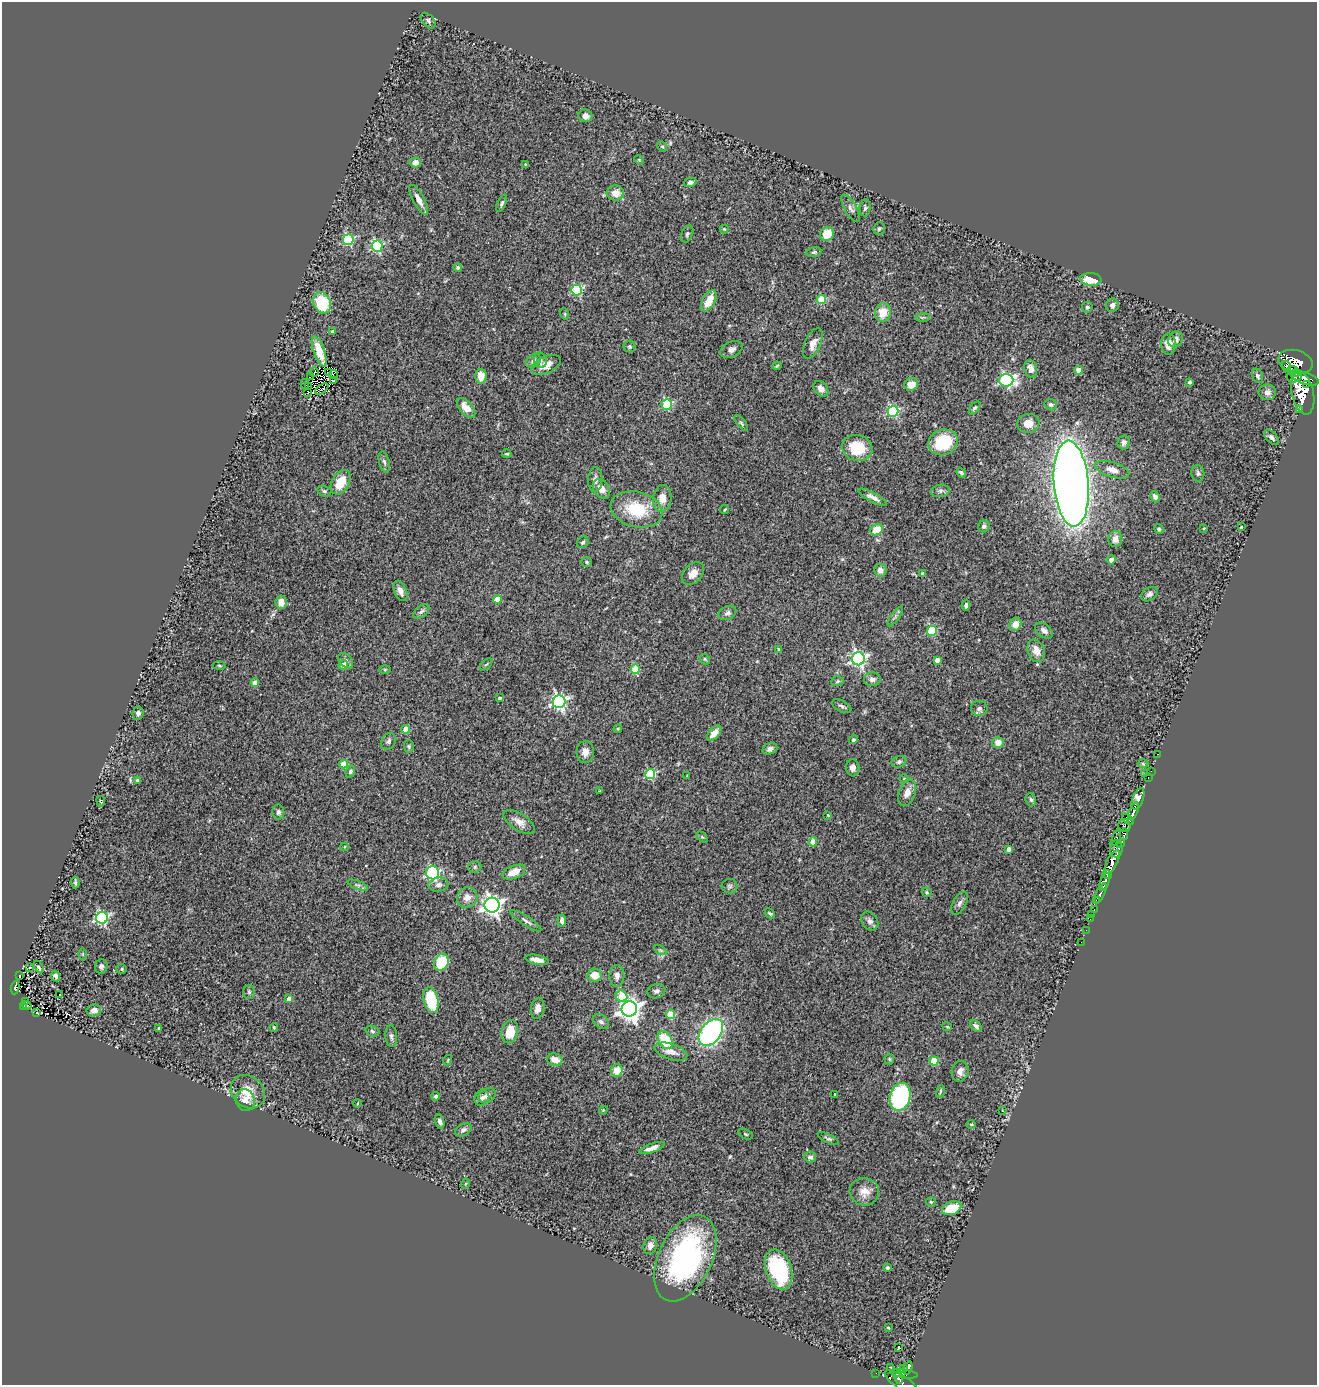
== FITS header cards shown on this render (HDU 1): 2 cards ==
NAXIS1  =                 1315
NAXIS2  =                 1383

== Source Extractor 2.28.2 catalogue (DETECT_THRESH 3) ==
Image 1315 x 1383 px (HDU 1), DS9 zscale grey, 1 PNG px = 1 image px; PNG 1319 x 1387 px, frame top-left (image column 1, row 1383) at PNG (2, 2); each listed source drawn as its Kron ellipse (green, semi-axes under 4 px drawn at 4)
Background 0.777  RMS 0.093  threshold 0.279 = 3 sigma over >= 5 px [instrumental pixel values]
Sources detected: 288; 6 with non-positive FLUX_AUTO (blend fragments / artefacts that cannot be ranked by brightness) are neither listed nor drawn; the other 282 listed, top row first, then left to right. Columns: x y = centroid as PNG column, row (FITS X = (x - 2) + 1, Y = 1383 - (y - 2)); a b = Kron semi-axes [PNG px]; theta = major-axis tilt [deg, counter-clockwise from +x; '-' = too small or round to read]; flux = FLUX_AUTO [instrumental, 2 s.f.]
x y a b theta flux
428 21 9 5 -48 16
585 116 7 6 - 28
662 147 6 4 -65 9.1
639 160 5 4 - 6.3
415 162 6 5 - 39
525 165 4 3 - 5.3
690 182 6 4 12 18
615 193 9 7 -4 62
419 200 16 5 -62 47
502 203 9 4 65 13
850 208 15 6 -60 26
865 208 8 5 83 13
724 229 4 4 - 5.6
879 229 6 5 - 11
687 234 9 5 67 13
827 234 7 6 - 120
348 240 5 5 - 520
377 246 5 5 - 650
814 252 7 5 10 13
458 268 4 4 - 13
1091 279 10 6 -4 130
577 290 5 5 - 550
821 299 5 4 - 230
709 301 11 6 62 100
322 303 11 8 -68 320
1112 305 7 6 - 24
1087 307 5 5 - 9.9
883 313 9 8 - 100
565 314 6 3 -72 5.9
922 317 7 4 1 8.2
333 332 3 3 - 18
1176 339 8 7 - 35
813 343 16 8 66 56
1168 344 11 7 -89 52
630 347 6 6 - 10
731 350 12 7 24 31
319 351 16 5 -71 93
540 360 8 6 -76 16
533 361 8 6 42 22
1296 362 17 11 -14 2500
546 365 16 8 24 71
777 366 4 3 - 7.7
1286 366 5 3 - 390
1031 369 9 6 -77 38
1079 370 4 4 - 54
314 372 4 2 - 9.7
329 372 3 2 - 5.4
1294 372 7 4 -34 990
333 375 5 2 - 8.2
481 376 7 6 - 58
1258 376 7 5 -65 14
1295 376 8 6 23 1300
310 377 4 2 - 2.3
1305 378 14 5 -18 2700
1006 380 7 6 - 1000
334 381 3 3 - 13
1189 382 4 3 - 16
305 384 5 2 - 4
911 384 7 6 - 84
1306 385 3 2 - 490
309 387 3 2 - 2.1
322 389 7 4 37 1.3
821 389 9 6 -48 35
1267 392 8 8 - 28
307 393 3 2 - 8.9
1303 393 21 11 -77 5300
667 404 5 5 - 480
1051 405 6 5 - 12
466 408 12 6 -48 78
975 408 7 4 52 10
1299 409 3 3 - 180
893 411 5 5 - 610
741 423 9 4 -51 11
1028 423 11 9 9 76
1272 437 9 5 -46 19
943 442 15 12 24 260
1124 442 7 6 - 19
857 448 15 13 -17 220
507 454 5 3 - 7.6
384 462 11 5 -76 18
1112 470 18 7 -17 54
961 473 5 4 - 14
1198 473 8 6 -79 17
595 480 13 7 88 28
341 482 13 8 59 140
1071 484 43 17 -85 9000
601 489 10 7 -56 54
324 491 7 5 -15 11
940 491 9 6 10 17
873 497 16 5 -28 33
1155 497 6 4 -64 24
662 498 13 9 82 69
636 509 26 17 -14 280
725 510 4 3 - 6.3
984 526 6 5 - 15
1241 527 3 3 - 6.7
1204 528 3 2 - 4.7
1159 529 5 4 - 10
877 530 6 5 - 120
1115 539 8 7 - 47
583 542 6 5 - 11
1111 560 4 4 - 45
586 562 5 5 - 8.7
880 570 6 6 - 34
693 574 13 9 48 53
923 574 4 4 - 21
400 591 11 6 -67 36
1149 594 9 6 33 21
497 599 4 4 - 95
281 602 7 5 -81 53
966 605 5 3 - 15
421 611 9 5 38 18
727 613 9 6 26 18
895 616 11 3 55 12
1015 624 7 6 - 54
932 631 5 5 - 340
1044 631 10 6 -37 26
779 649 4 2 - 7.3
1036 651 12 8 -69 62
705 659 6 4 -47 7.8
858 659 6 6 - 1500
937 660 4 4 - 53
346 661 9 6 -48 21
486 664 7 3 44 7.2
343 665 5 4 - 32
219 666 6 3 -9 6.7
635 669 5 4 - 200
385 670 6 4 0 6
872 679 8 7 - 25
838 681 6 5 - 11
255 683 4 4 - 58
500 698 3 3 - 15
559 701 6 6 - 1500
842 706 10 5 -28 16
979 708 8 7 - 22
138 713 7 5 85 20
406 729 4 4 - 73
618 729 4 4 - 6.6
714 733 9 5 48 44
853 740 5 4 - 11
389 741 9 7 61 18
998 742 6 5 - 49
409 747 6 5 - 10
770 749 8 5 19 20
585 752 11 8 87 49
1157 754 3 2 - 15
899 762 7 5 20 15
344 764 4 4 - 140
1143 764 5 3 - 6.2
853 768 8 6 -86 34
1151 771 2 2 - 14
350 772 6 4 68 16
650 774 5 5 - 430
1145 774 2 2 - 59
687 776 3 2 - 4.5
904 778 5 3 - 5.6
1148 778 3 2 - 40
138 780 4 3 - 20
600 791 4 2 - 4.3
907 793 14 8 71 56
1138 799 11 5 70 1300
1031 800 7 5 -73 12
101 801 5 2 - 6
1134 811 9 4 67 1400
278 812 7 6 - 14
828 815 4 3 - 5.1
1128 819 7 3 -41 170
519 822 18 8 -33 51
1124 826 6 6 - 420
1124 834 6 4 78 490
702 837 6 4 -44 8
1116 838 9 3 73 160
813 842 4 4 - 120
1120 844 4 3 - 170
345 847 4 3 - 7.3
1009 849 4 4 - 40
1116 849 9 6 -89 680
1112 862 13 5 64 2700
475 867 6 5 - 12
514 872 12 6 21 81
433 873 6 6 - 790
1107 874 5 4 - 470
1105 882 9 4 67 910
75 883 6 2 -85 11
358 885 11 4 -22 18
438 885 10 7 8 23
730 886 8 7 - 16
927 892 5 4 - 7.8
1100 893 10 3 62 160
467 897 11 10 - 54
1097 901 4 2 - 240
959 903 12 6 63 22
492 905 7 7 - 3000
1094 909 3 2 - 41
770 913 5 3 - 9.9
1092 914 2 2 - 16
102 918 6 6 - 1000
1090 919 2 2 - 9.9
562 920 6 3 -84 20
526 921 18 4 -33 24
870 921 10 7 -56 25
1086 930 2 2 - 7.8
1081 942 2 2 - 8.5
660 950 7 4 -32 10
83 954 6 4 89 7.6
537 960 12 4 -11 40
441 962 9 7 64 230
101 966 7 6 - 17
30 967 4 2 - 4.8
39 967 7 3 -60 9.6
122 969 5 5 - 9
595 975 7 6 - 80
19 976 3 2 - 5.5
56 976 5 4 - 18
617 976 11 7 -90 32
15 988 7 4 83 93
656 991 9 7 18 21
249 992 7 6 - 13
59 995 3 3 - 33
621 996 6 5 - 220
289 999 4 4 - 47
431 1000 13 7 -77 280
25 1001 4 2 - 4.3
27 1005 5 3 - 32
23 1006 3 2 - 73
538 1008 11 6 80 38
629 1009 8 7 - 4600
94 1010 7 6 - 38
36 1013 3 2 - 7.8
671 1014 4 4 - 260
601 1022 9 6 -33 22
976 1026 7 4 -45 18
274 1027 4 3 - 7
947 1027 5 3 - 6.5
159 1028 4 3 - 7.7
372 1031 7 5 -19 13
510 1032 12 8 77 140
711 1032 15 10 51 1500
391 1036 11 6 -85 20
665 1040 10 6 -59 240
671 1052 17 8 -18 56
889 1059 5 5 - 9.1
448 1060 5 3 - 5.1
555 1060 8 6 -16 64
934 1061 4 4 - 230
617 1071 6 5 - 96
960 1071 10 8 75 34
940 1091 6 3 71 7.3
248 1092 18 15 -42 120
835 1094 3 2 - 6.1
436 1096 4 4 - 13
487 1096 9 7 31 38
900 1097 14 10 75 700
482 1098 8 7 - 27
245 1100 11 9 -72 47
358 1103 4 3 - 4.3
603 1110 4 4 - 6.4
1002 1111 3 2 - 5
440 1121 7 4 -75 22
971 1124 5 3 - 6.2
463 1130 9 6 30 20
745 1134 7 5 -28 10
828 1138 12 4 -26 12
652 1148 14 4 19 38
810 1157 6 5 - 15
465 1184 5 3 - 5.6
864 1192 15 13 -4 71
931 1202 5 4 - 8.4
952 1208 10 6 20 140
650 1246 9 6 71 31
685 1258 46 27 65 1200
887 1268 3 3 - 9.2
779 1269 20 12 -71 520
888 1328 3 2 - 4.8
898 1348 3 3 - 20
891 1368 3 3 - 9.4
903 1368 3 2 - 16
908 1368 7 3 73 220
876 1373 2 2 - 3.9
904 1374 14 4 -8 250
898 1377 8 2 -67 240
901 1382 19 6 -32 780
At the frame edge (FLAGS 8, measured only in part): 1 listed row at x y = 901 1382
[6 non-positive-flux detections neither listed nor drawn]